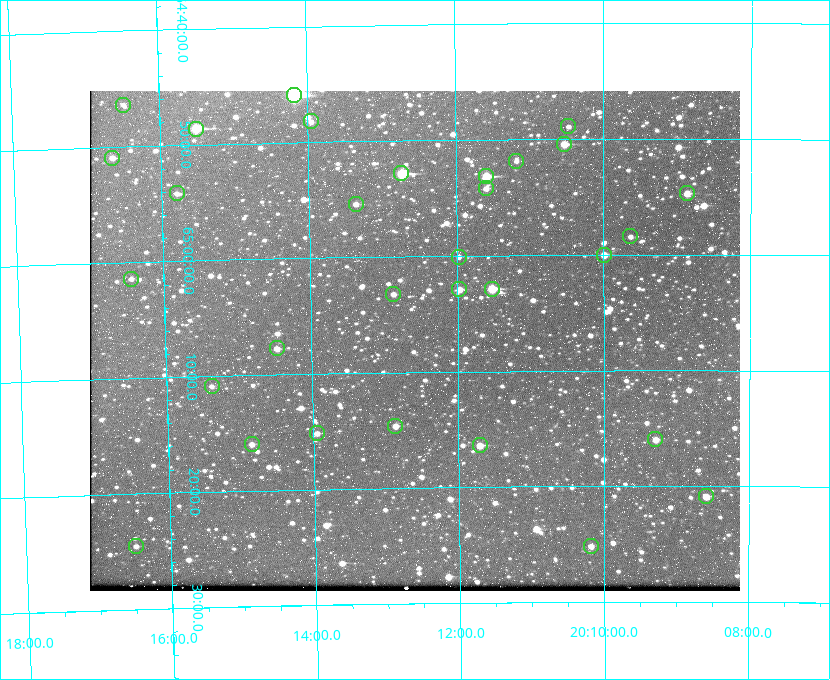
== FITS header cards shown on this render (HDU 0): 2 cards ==
NAXIS1  =                  650 / Width of table row in bytes
NAXIS2  =                  500 / Number of rows in table

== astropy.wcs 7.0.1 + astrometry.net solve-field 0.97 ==
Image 650 x 500 px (HDU 0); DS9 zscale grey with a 90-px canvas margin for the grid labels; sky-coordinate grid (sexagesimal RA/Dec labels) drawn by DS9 from the SOLVED WCS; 31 Tycho-2 reference stars matched to detected sources circled (green)
Header WCS: none
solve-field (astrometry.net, Tycho-2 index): SOLVED blind (the file carries no WCS)
Solved WCS: RA---TAN-SIP/DEC--TAN-SIP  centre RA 20:12:35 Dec +65:07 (303.15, +65.12 deg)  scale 5.18 arcsec/px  FOV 56.2' x 43.2'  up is -179 deg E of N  parity flipped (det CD > 0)
(file carries no celestial WCS; the grid is the blind solution)
Tycho-2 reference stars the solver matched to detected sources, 31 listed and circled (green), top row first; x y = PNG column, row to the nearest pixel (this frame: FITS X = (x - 90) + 1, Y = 500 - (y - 91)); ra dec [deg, ICRS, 3 dp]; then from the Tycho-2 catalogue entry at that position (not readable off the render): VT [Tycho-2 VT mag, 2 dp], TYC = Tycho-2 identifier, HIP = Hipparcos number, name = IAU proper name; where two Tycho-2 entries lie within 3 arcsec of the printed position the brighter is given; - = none
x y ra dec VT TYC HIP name
294 95 303.544 +64.765 7.36 4240-620-1 99731 -
123 105 304.122 +64.773 12.06 4240-1113-1 - -
311 121 303.488 +64.804 11.29 4240-68-1 - -
568 126 302.617 +64.815 11.97 4240-238-1 - -
196 129 303.878 +64.810 8.93 4240-794-1 - -
564 144 302.633 +64.841 10.69 4240-985-1 - -
112 158 304.164 +64.849 10.65 4240-315-1 - -
516 161 302.794 +64.865 12.51 4240-904-1 - -
401 173 303.184 +64.880 9.02 4240-488-1 - -
486 176 302.897 +64.886 9.40 4240-717-1 - -
486 188 302.899 +64.904 11.91 4240-435-1 - -
177 193 303.948 +64.903 11.68 4240-549-1 - -
687 193 302.216 +64.912 11.03 4240-1279-1 - -
356 204 303.341 +64.923 11.58 4240-148-1 - -
630 236 302.408 +64.974 11.97 4240-686-1 - -
604 255 302.498 +65.000 11.22 4240-149-1 - -
459 257 302.992 +65.001 11.85 4240-479-1 - -
131 279 304.112 +65.024 12.29 4240-364-1 - -
459 289 302.992 +65.048 11.44 4240-88-1 - -
492 289 302.882 +65.048 10.25 4240-98-1 - -
393 294 303.217 +65.054 11.98 4240-166-1 - -
277 348 303.620 +65.129 11.18 4240-34-1 - -
212 386 303.846 +65.181 11.99 4240-1077-1 - -
395 426 303.217 +65.244 11.17 4240-236-1 - -
317 433 303.488 +65.252 12.13 4240-1343-1 - -
655 439 302.323 +65.266 11.19 4240-188-1 - -
252 444 303.713 +65.266 11.45 4240-564-1 - -
480 445 302.928 +65.273 10.74 4240-760-1 - -
706 496 302.149 +65.348 11.48 4240-952-1 - -
136 546 304.121 +65.408 11.90 4240-305-1 - -
591 546 302.546 +65.419 11.91 4240-28-1 - -